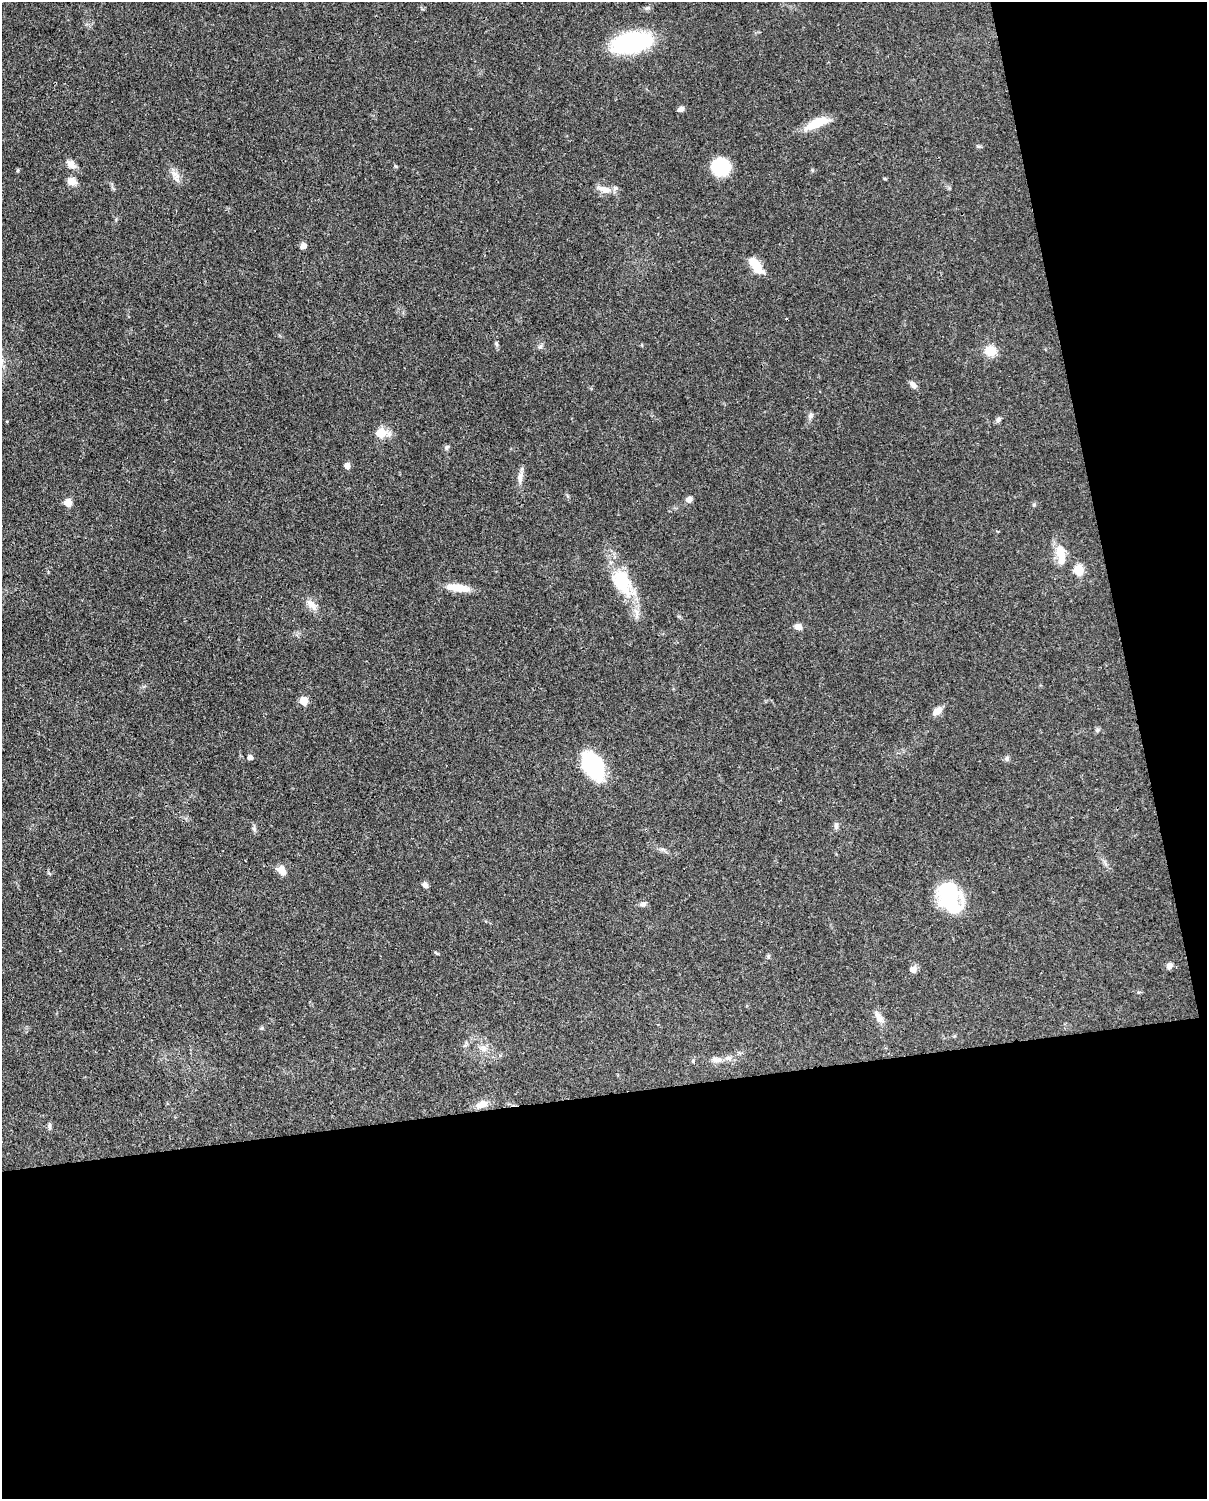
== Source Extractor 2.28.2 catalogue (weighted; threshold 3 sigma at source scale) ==
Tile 12 of 4 x 3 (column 4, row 3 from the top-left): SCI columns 3705-4909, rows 263-1759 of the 4999 x 4902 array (HDU 1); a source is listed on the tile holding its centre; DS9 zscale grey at full resolution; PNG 1209 x 1501 px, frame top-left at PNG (2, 2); no overlay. Shown black and unused: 33% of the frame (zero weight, under 3 of 4 exposures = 7% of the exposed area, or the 3 px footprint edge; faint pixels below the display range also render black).
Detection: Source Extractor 2.28.2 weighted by HDU 2 'WHT'; one run over the whole footprint, this tile lists its part. Background 0.087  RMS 0.0039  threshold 0.0175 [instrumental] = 3 sigma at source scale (4.5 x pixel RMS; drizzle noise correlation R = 1.50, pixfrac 1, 0.05/0.05 arcsec/px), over >= 5 px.
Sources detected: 51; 1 inside a brighter object's white glare — not listed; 1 inside a brighter listed object's ellipse — not listed separately; the other 49 listed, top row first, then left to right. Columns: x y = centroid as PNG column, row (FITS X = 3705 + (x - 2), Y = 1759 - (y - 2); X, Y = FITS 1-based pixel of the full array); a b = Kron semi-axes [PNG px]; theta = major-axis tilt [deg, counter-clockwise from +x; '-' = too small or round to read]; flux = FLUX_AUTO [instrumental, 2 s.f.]
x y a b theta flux
631 43 36 16 11 49
681 109 7 6 - 1.4
816 123 29 10 23 8.2
71 164 14 8 -45 2.6
721 167 15 13 -1 19
18 170 5 3 - 0.4
176 176 18 9 -70 2.8
885 179 5 3 - 0.35
71 181 12 9 -25 2.6
605 189 19 9 -16 3.8
303 246 7 7 - 1.6
756 266 20 9 -54 7.9
496 344 8 4 -67 0.72
990 351 13 11 -8 5.9
913 385 10 6 -45 1.4
810 416 8 7 - 1.1
998 420 8 6 47 1
381 433 6 5 - 15
446 447 6 5 - 0.68
347 466 5 5 - 2.9
520 477 14 7 86 2.4
689 499 7 6 - 2
68 502 5 5 - 6.9
1061 554 28 12 -80 7.6
1079 570 5 5 - 20
622 582 38 22 -61 18
457 588 25 8 -8 7.3
312 605 18 8 -55 3.1
798 627 9 7 -18 2
304 701 5 5 - 9.5
937 712 11 7 38 3.2
250 757 5 5 - 1.5
1007 758 7 4 71 0.72
593 765 24 14 -60 40
836 826 9 5 -83 1
282 871 13 8 -42 2.9
425 885 6 6 - 1.3
950 901 31 24 -67 26
643 904 9 6 -3 1.2
768 956 6 4 -73 0.51
1169 966 7 6 - 1.8
913 969 7 7 - 2.1
878 1017 18 7 -61 2.6
261 1028 5 4 - 0.51
484 1048 10 8 76 2.2
716 1060 17 7 -3 2.5
693 1061 5 4 - 0.46
482 1104 16 9 19 3.6
49 1126 9 5 -86 0.92
Unlisted compact peaks at least as high as the median listed source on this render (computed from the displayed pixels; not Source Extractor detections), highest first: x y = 540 347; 254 829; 1034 505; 1097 730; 395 166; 978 146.